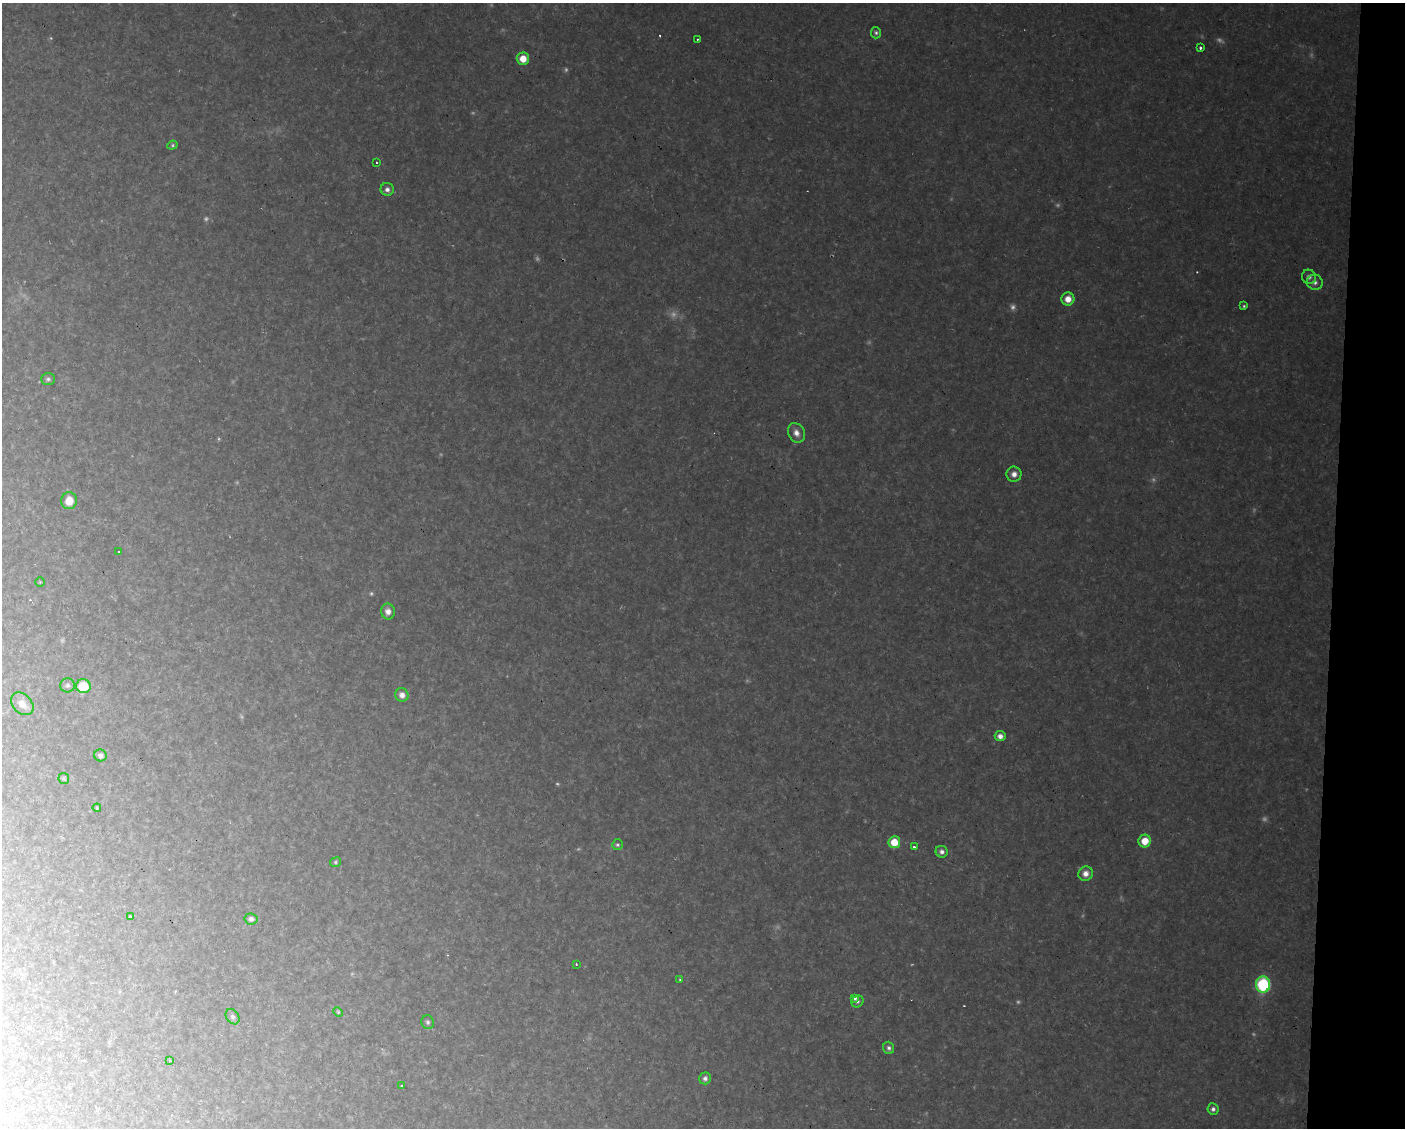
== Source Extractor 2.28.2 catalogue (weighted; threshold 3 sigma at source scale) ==
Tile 6 of 3 x 4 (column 3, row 2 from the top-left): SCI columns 3018-4420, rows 2251-3376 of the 4522 x 4501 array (HDU 1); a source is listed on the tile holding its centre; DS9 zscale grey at full resolution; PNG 1407 x 1130 px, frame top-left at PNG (2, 3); each listed source drawn as its Kron ellipse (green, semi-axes under 4 px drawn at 4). Shown black and unused: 5% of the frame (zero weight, under 2 of 3 exposures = <1% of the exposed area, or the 3 px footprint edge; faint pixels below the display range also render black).
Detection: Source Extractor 2.28.2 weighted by HDU 2 'WHT'; one run over the whole footprint, this tile lists its part. Background 0.146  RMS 0.012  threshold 0.0553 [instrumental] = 3 sigma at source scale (4.5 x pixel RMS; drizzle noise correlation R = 1.50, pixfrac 1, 0.05/0.05 arcsec/px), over >= 5 px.
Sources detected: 67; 17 too faint to see at this stretch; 2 cosmic-ray / hot-pixel residue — neither listed nor drawn; the other 48 listed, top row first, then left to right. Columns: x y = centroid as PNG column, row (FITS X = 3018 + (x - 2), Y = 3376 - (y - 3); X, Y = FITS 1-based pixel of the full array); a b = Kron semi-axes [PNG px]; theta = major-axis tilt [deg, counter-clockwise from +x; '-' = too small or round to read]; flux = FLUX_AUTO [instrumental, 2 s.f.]
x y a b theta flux
876 33 6 5 - 2.6
697 39 2 2 - 1.4
1200 48 3 3 - 3.7
523 59 6 6 - 17
172 145 5 4 - 1.8
376 162 3 3 - 3.7
387 189 6 6 - 4.8
1309 277 7 7 - 4.6
1315 282 8 7 - 5.4
1068 299 6 6 - 12
1244 306 4 3 - 1.6
48 379 7 6 - 3.1
796 433 10 8 -63 8.3
1014 474 7 7 - 7.2
69 501 8 7 - 17
119 552 3 3 - 1.4
40 582 4 4 - 1.2
388 611 8 7 - 7.5
68 685 7 7 - 4
83 686 7 7 - 37
402 695 7 6 - 6.3
22 704 13 9 -45 13
1000 736 5 5 - 8.2
100 755 6 6 - 4.6
64 778 5 5 - 1.9
97 808 4 3 - 1.5
1145 841 6 6 - 19
894 842 6 6 - 23
617 845 6 5 - 2.2
915 847 4 2 - 3.9
942 852 6 5 - 4.3
335 862 5 4 - 1.9
1086 874 7 7 - 8.7
130 917 3 3 - 2.4
251 919 6 5 - 4.4
576 964 3 2 - 1.6
680 980 4 2 - 1.1
1263 984 8 7 - 120
855 998 4 3 - 5.3
857 1001 6 5 - 2.9
338 1012 5 4 - 1.5
233 1017 8 6 -56 3.9
428 1022 7 6 - 3
889 1048 6 5 - 3.3
170 1061 3 3 - 1.3
705 1078 6 5 - 4.6
401 1086 3 2 - 2.5
1213 1109 6 5 - 3.7